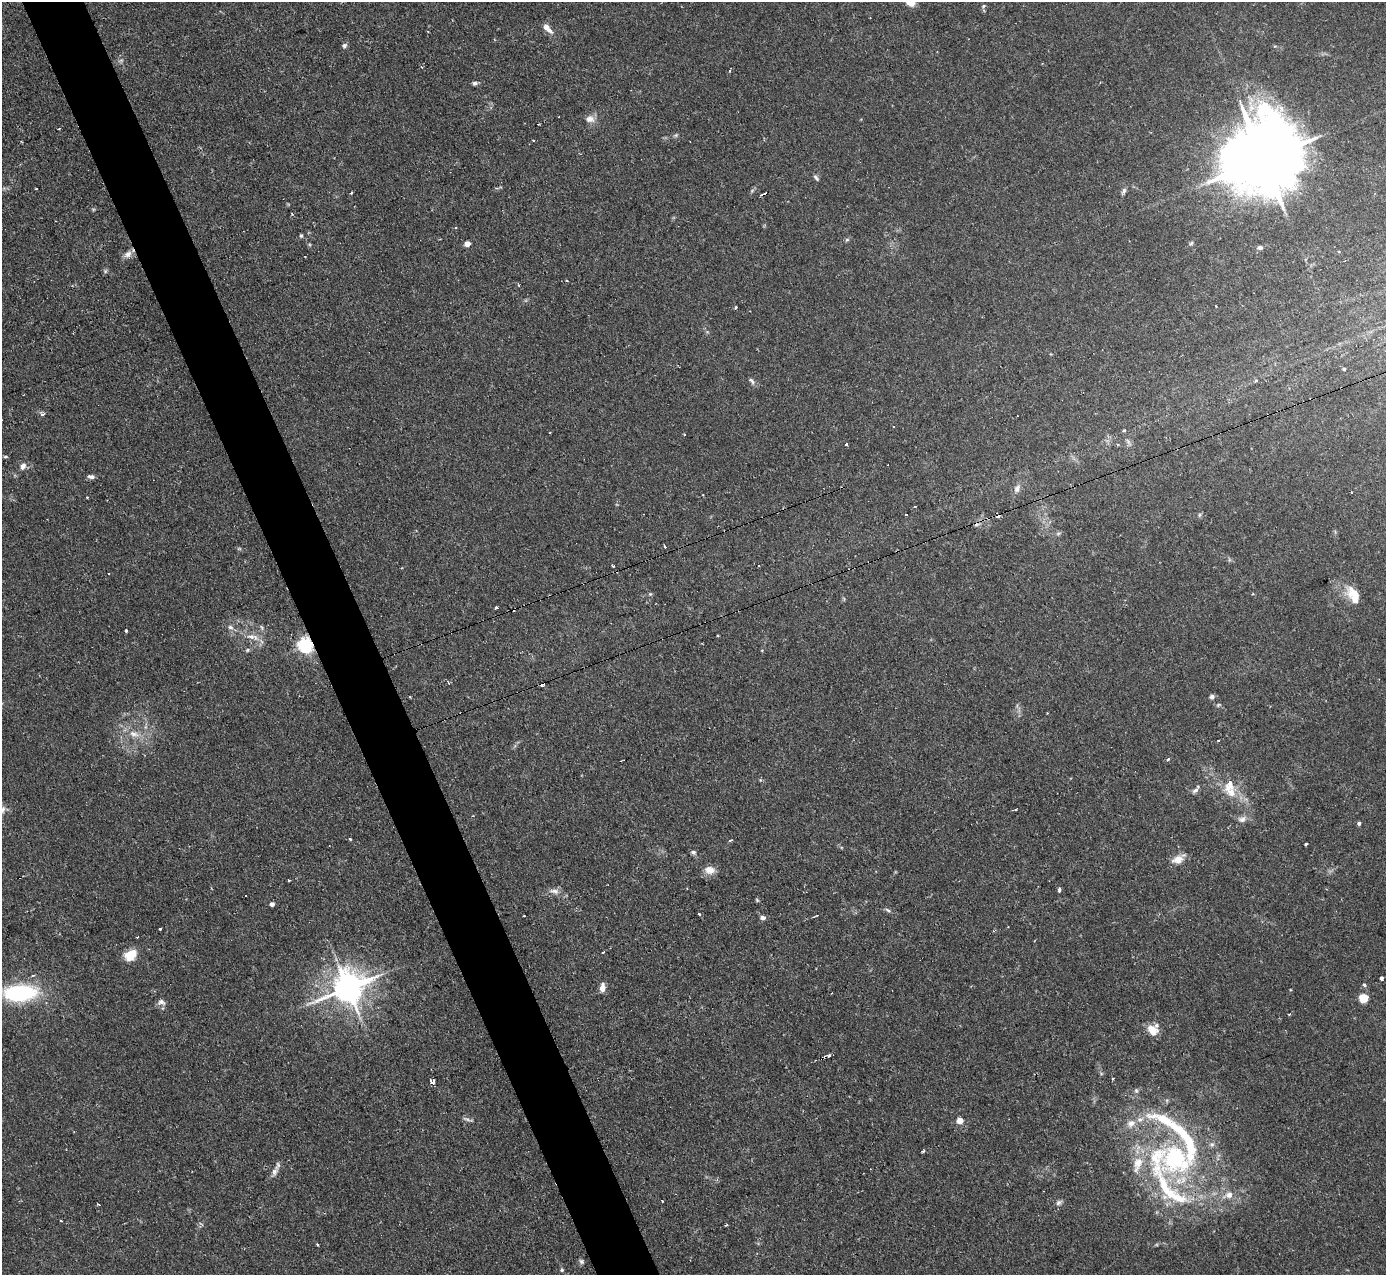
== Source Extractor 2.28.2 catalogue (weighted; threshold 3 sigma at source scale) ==
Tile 11 of 4 x 4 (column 3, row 3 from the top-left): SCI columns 2767-4150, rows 1419-2691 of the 5533 x 5515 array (HDU 1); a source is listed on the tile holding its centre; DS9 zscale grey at full resolution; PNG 1388 x 1277 px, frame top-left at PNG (2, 2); no overlay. Shown black and unused: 5% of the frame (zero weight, under 2 of 3 exposures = <1% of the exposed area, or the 3 px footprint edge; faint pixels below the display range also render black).
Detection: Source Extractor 2.28.2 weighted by HDU 2 'WHT'; one run over the whole footprint, this tile lists its part. Background 0.0666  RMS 0.0051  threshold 0.0229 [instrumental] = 3 sigma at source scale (4.5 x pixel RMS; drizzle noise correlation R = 1.50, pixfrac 1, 0.05/0.05 arcsec/px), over >= 5 px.
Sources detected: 128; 1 too faint to see at this stretch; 11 cosmic-ray / hot-pixel residue — not listed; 9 inside a brighter listed object's ellipse — not listed separately; the other 107 listed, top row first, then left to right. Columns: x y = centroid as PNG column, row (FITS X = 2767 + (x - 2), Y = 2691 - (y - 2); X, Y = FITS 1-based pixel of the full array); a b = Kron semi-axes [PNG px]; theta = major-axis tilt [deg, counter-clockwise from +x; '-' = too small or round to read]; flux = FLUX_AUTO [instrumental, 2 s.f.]
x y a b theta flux
983 6 5 3 - 0.54
547 28 14 6 -47 4
344 46 6 6 - 1.4
1275 46 5 3 - 0.49
121 60 7 4 19 0.96
730 70 3 3 - 2.7
475 83 6 5 - 1.3
590 119 10 8 -14 3.7
538 124 3 2 - 0.54
59 128 3 2 - 0.61
676 135 6 4 45 0.82
1263 159 24 19 30 6100
816 178 9 4 -49 1.1
1124 191 8 5 60 1.4
292 213 4 2 - 0.46
456 227 3 3 - 0.65
301 236 5 4 - 0.87
847 240 6 4 1 0.78
1191 243 6 5 - 0.77
467 244 4 4 - 5
1260 247 6 4 -2 1.4
128 254 12 9 32 3
566 280 4 2 - 0.52
519 285 3 3 - 0.93
1344 369 4 4 - 1
752 381 11 5 -45 1.5
1256 381 3 3 - 1.4
42 414 4 4 - 1.6
894 426 3 3 - 2.7
1124 430 3 3 - 1.2
1128 442 11 5 -66 1.5
846 444 3 3 - 1.6
5 456 6 3 0 0.75
23 466 9 7 60 2.7
91 477 9 5 -5 1.8
1017 489 12 7 64 2.8
915 507 2 2 - 0.73
1199 515 6 4 88 0.81
998 516 4 3 - 5.3
1058 533 6 4 19 0.91
665 547 3 2 - 1.5
239 549 6 4 0 0.68
613 566 3 3 - 0.97
650 594 5 4 - 0.61
1353 595 24 12 -62 10
496 608 4 3 - 2.3
230 627 8 6 -16 1.5
126 631 3 3 - 0.75
251 637 15 7 0 4
305 645 6 6 - 160
247 650 5 5 - 0.73
541 684 3 3 - 5.6
1212 696 6 6 - 1.5
1218 705 6 4 19 0.69
134 734 17 9 -15 5.9
1168 759 3 3 - 1.9
1195 790 9 6 33 1.8
1231 792 16 13 -33 7.7
1015 809 4 2 - 0.71
3 810 10 7 70 2.3
1242 819 11 9 10 2.7
1359 823 5 4 - 1.2
350 839 4 3 - 0.48
730 840 4 3 - 0.74
1306 844 3 3 - 1.3
693 852 5 5 - 1.2
1178 859 18 8 28 5
710 870 13 10 -8 4.6
289 880 3 2 - 0.62
1059 890 4 3 - 1.6
554 891 14 7 -8 3
757 900 6 3 -46 0.58
272 904 4 4 - 2.3
888 910 8 5 -28 1.1
699 915 3 3 - 1.5
816 916 7 2 22 0.56
763 918 7 5 -2 1.7
160 928 3 3 - 1.9
137 937 2 2 - 0.54
603 952 3 2 - 1.1
130 955 13 9 39 10
1381 979 4 4 - 3
1364 985 3 3 - 2.7
348 988 11 9 25 970
602 988 10 6 84 3.7
20 993 41 19 3 47
1363 998 5 5 - 23
161 1002 10 7 -9 2.3
1289 1014 3 2 - 0.72
1153 1030 11 11 - 8
829 1056 6 4 34 1.5
1113 1079 3 3 - 1.2
432 1082 4 3 - 15
1136 1091 7 5 -69 1
467 1119 16 4 -15 1.5
960 1121 5 5 - 5.4
1131 1123 12 10 26 4.2
923 1151 3 3 - 0.98
1175 1159 58 45 -4 95
274 1172 13 8 63 2.9
1229 1195 10 9 - 3.7
1059 1202 9 6 33 1.5
60 1220 3 3 - 2
726 1225 3 2 - 1.1
317 1245 3 2 - 0.6
581 1261 8 6 -46 1.2
562 1270 5 5 - 0.83
Overlapping masked pixels (flux is a lower limit): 3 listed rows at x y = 998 516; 305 645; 541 684
Isophote crosses this tile's border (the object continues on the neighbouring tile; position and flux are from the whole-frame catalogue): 1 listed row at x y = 3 810